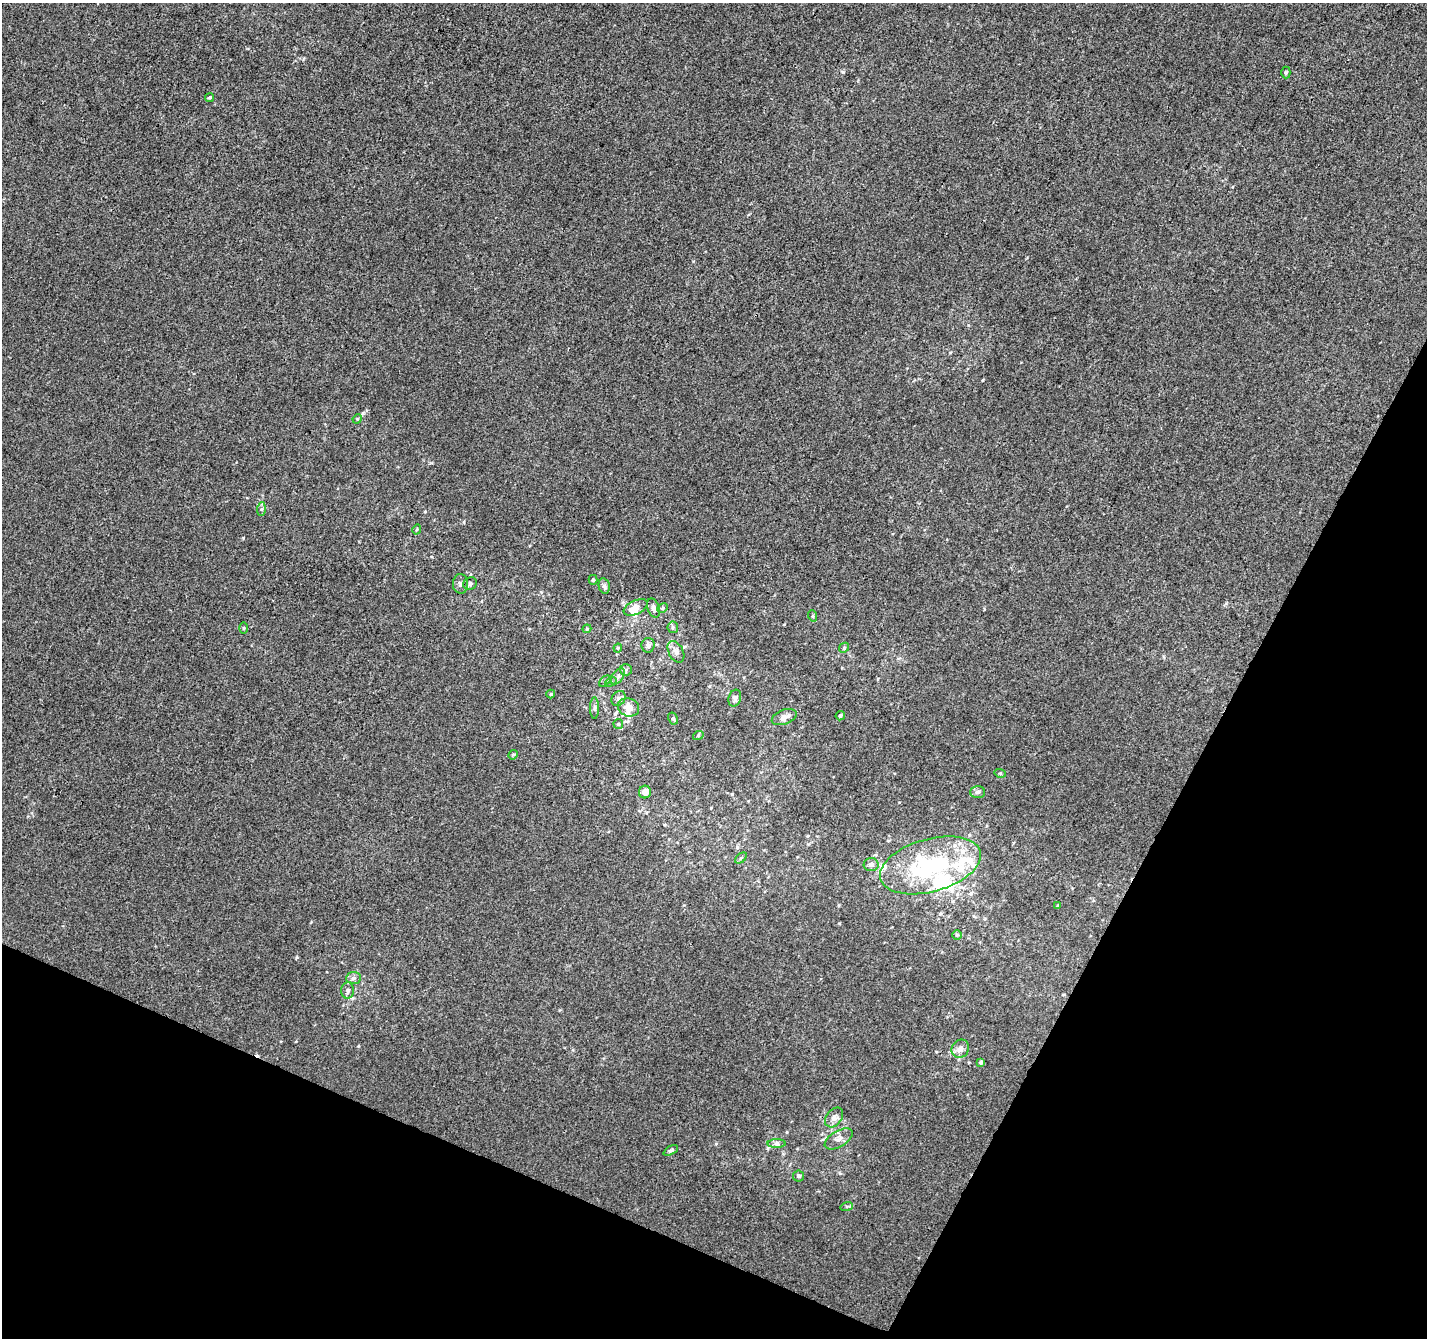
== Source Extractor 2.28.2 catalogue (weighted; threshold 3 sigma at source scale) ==
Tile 15 of 4 x 4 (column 3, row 4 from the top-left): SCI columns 2859-4283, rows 270-1605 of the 5708 x 5815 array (HDU 1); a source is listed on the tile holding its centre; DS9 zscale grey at full resolution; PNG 1429 x 1340 px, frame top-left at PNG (2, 3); each listed source drawn as its Kron ellipse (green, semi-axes under 4 px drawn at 4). Shown black and unused: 24% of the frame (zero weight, under 3 of 4 exposures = <1% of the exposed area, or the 3 px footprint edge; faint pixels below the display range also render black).
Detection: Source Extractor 2.28.2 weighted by HDU 2 'WHT'; one run over the whole footprint, this tile lists its part. Background 2.39e-04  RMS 0.0036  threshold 0.0162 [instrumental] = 3 sigma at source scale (4.5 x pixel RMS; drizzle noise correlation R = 1.50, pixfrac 1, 0.0396/0.0396 arcsec/px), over >= 5 px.
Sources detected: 66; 3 inside a brighter object's white glare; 1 cosmic-ray / hot-pixel residue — neither listed nor drawn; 9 inside a brighter listed object's ellipse — not listed separately; the other 53 listed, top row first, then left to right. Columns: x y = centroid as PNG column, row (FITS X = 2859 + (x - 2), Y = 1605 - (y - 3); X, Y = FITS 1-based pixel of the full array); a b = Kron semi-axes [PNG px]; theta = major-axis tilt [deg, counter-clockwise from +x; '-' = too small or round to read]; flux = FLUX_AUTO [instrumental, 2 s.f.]
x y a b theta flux
1286 73 6 4 90 0.54
209 97 4 3 - 0.54
357 419 5 4 - 0.37
261 509 6 4 88 0.74
417 529 5 3 - 0.35
593 580 5 4 - 0.49
460 584 10 7 -88 1.3
470 584 7 6 - 0.96
604 586 8 5 -78 0.86
636 607 12 7 26 3.3
653 608 10 6 -72 1.2
663 608 5 4 - 0.51
813 616 6 3 -72 0.37
673 627 6 5 - 0.61
244 628 5 3 - 0.36
587 629 4 4 - 0.38
648 645 7 6 - 1.2
618 648 4 3 - 0.36
844 648 5 4 - 0.45
676 652 11 7 -61 1.6
626 670 6 5 - 0.73
618 677 9 5 53 1.1
605 681 7 4 45 0.51
611 682 6 4 30 0.61
551 694 4 4 - 0.37
619 698 8 6 54 0.97
735 698 8 6 71 1.4
628 707 11 9 -18 3.5
594 708 11 4 90 0.85
840 716 5 4 - 0.65
784 717 13 7 20 2.2
673 718 6 4 -62 0.53
618 724 5 4 - 0.45
698 736 5 3 - 0.3
513 755 5 4 - 0.42
1000 773 6 3 -17 0.41
645 792 6 6 - 2.5
978 792 7 6 - 0.89
741 858 6 4 44 0.62
871 864 7 6 - 1.1
930 865 52 26 15 48
1058 905 4 4 - 0.38
957 935 5 5 - 0.48
353 978 7 6 - 1.1
348 990 8 6 86 1.2
960 1049 9 8 - 1.9
981 1062 4 4 - 0.65
834 1117 11 7 52 1.8
839 1139 15 8 31 2.1
777 1144 9 4 0 0.97
671 1150 8 4 28 0.68
799 1176 5 5 - 0.79
847 1206 6 4 17 0.52
Unlisted compact peaks at least as high as the median listed source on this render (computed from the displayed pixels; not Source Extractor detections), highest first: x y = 243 538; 983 380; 843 72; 839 923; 297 957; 732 794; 358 1046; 464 522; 716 1144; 311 922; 984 609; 425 512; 693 261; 303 59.